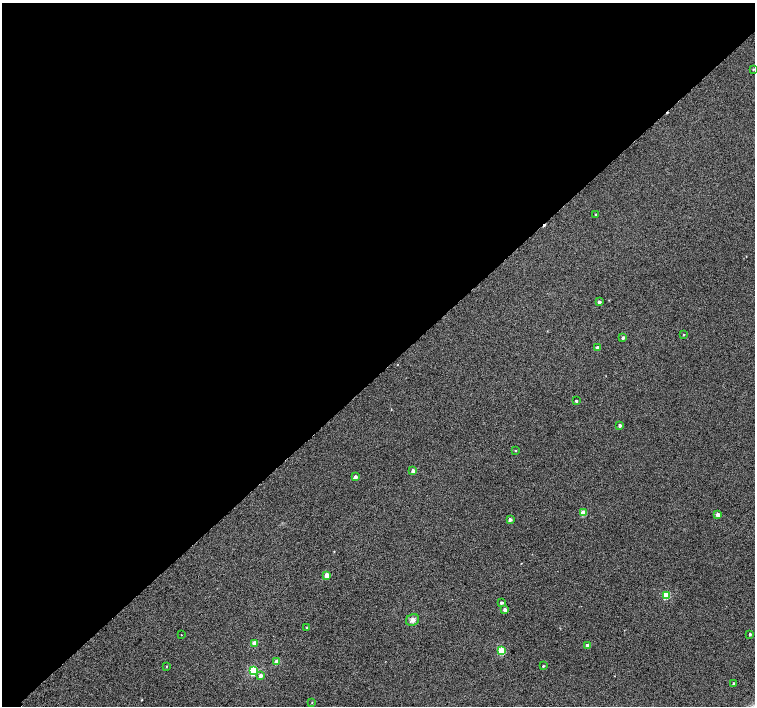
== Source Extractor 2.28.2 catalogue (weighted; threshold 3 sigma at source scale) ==
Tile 2 of 4 x 4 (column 2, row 1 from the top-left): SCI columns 1557-3062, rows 4487-5894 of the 6118 x 6093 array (HDU 1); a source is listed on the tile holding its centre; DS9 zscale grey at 2 x 2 block average (1 PNG px = mean of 2 x 2 image px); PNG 757 x 708 px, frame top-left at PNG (2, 3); each listed source drawn as its Kron ellipse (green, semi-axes under 4 px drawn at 4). Shown black and unused: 53% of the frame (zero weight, under 2 of 3 exposures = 3% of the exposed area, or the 3 px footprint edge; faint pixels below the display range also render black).
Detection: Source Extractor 2.28.2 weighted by HDU 2 'WHT'; one run over the whole footprint, this tile lists its part. Background 0.0524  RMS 0.052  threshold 0.234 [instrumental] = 3 sigma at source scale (4.5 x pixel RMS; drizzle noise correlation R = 1.50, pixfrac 1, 0.0396/0.0396 arcsec/px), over >= 5 px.
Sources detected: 34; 2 cosmic-ray / hot-pixel residue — neither listed nor drawn; the other 32 listed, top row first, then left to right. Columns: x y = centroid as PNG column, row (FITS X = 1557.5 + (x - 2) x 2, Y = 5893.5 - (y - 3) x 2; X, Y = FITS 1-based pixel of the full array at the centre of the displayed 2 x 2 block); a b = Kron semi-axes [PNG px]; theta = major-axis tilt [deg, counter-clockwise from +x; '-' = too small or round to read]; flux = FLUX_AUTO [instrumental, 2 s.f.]
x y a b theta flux
753 69 2 2 - 9.6
596 214 2 2 - 12
599 302 3 2 - 43
683 335 2 2 - 6.9
623 338 3 3 - 24
597 348 3 2 - 64
576 401 2 2 - 22
620 425 3 3 - 33
516 450 3 2 - 5.8
413 471 4 3 - 50
355 477 3 3 - 49
583 513 3 3 - 190
718 515 3 3 - 67
510 520 3 3 - 35
327 575 3 3 - 140
666 595 3 3 - 430
501 603 2 2 - 28
505 610 3 3 - 63
413 620 7 5 26 50
307 628 3 3 - 14
750 634 2 2 - 16
181 635 2 2 - 4.7
254 643 3 3 - 120
587 645 3 3 - 60
501 651 3 3 - 520
277 662 3 3 - 150
167 666 3 2 - 6.5
543 666 2 2 - 10
253 671 3 3 - 720
260 676 3 3 - 56
733 683 3 2 - 11
312 702 3 2 - 5